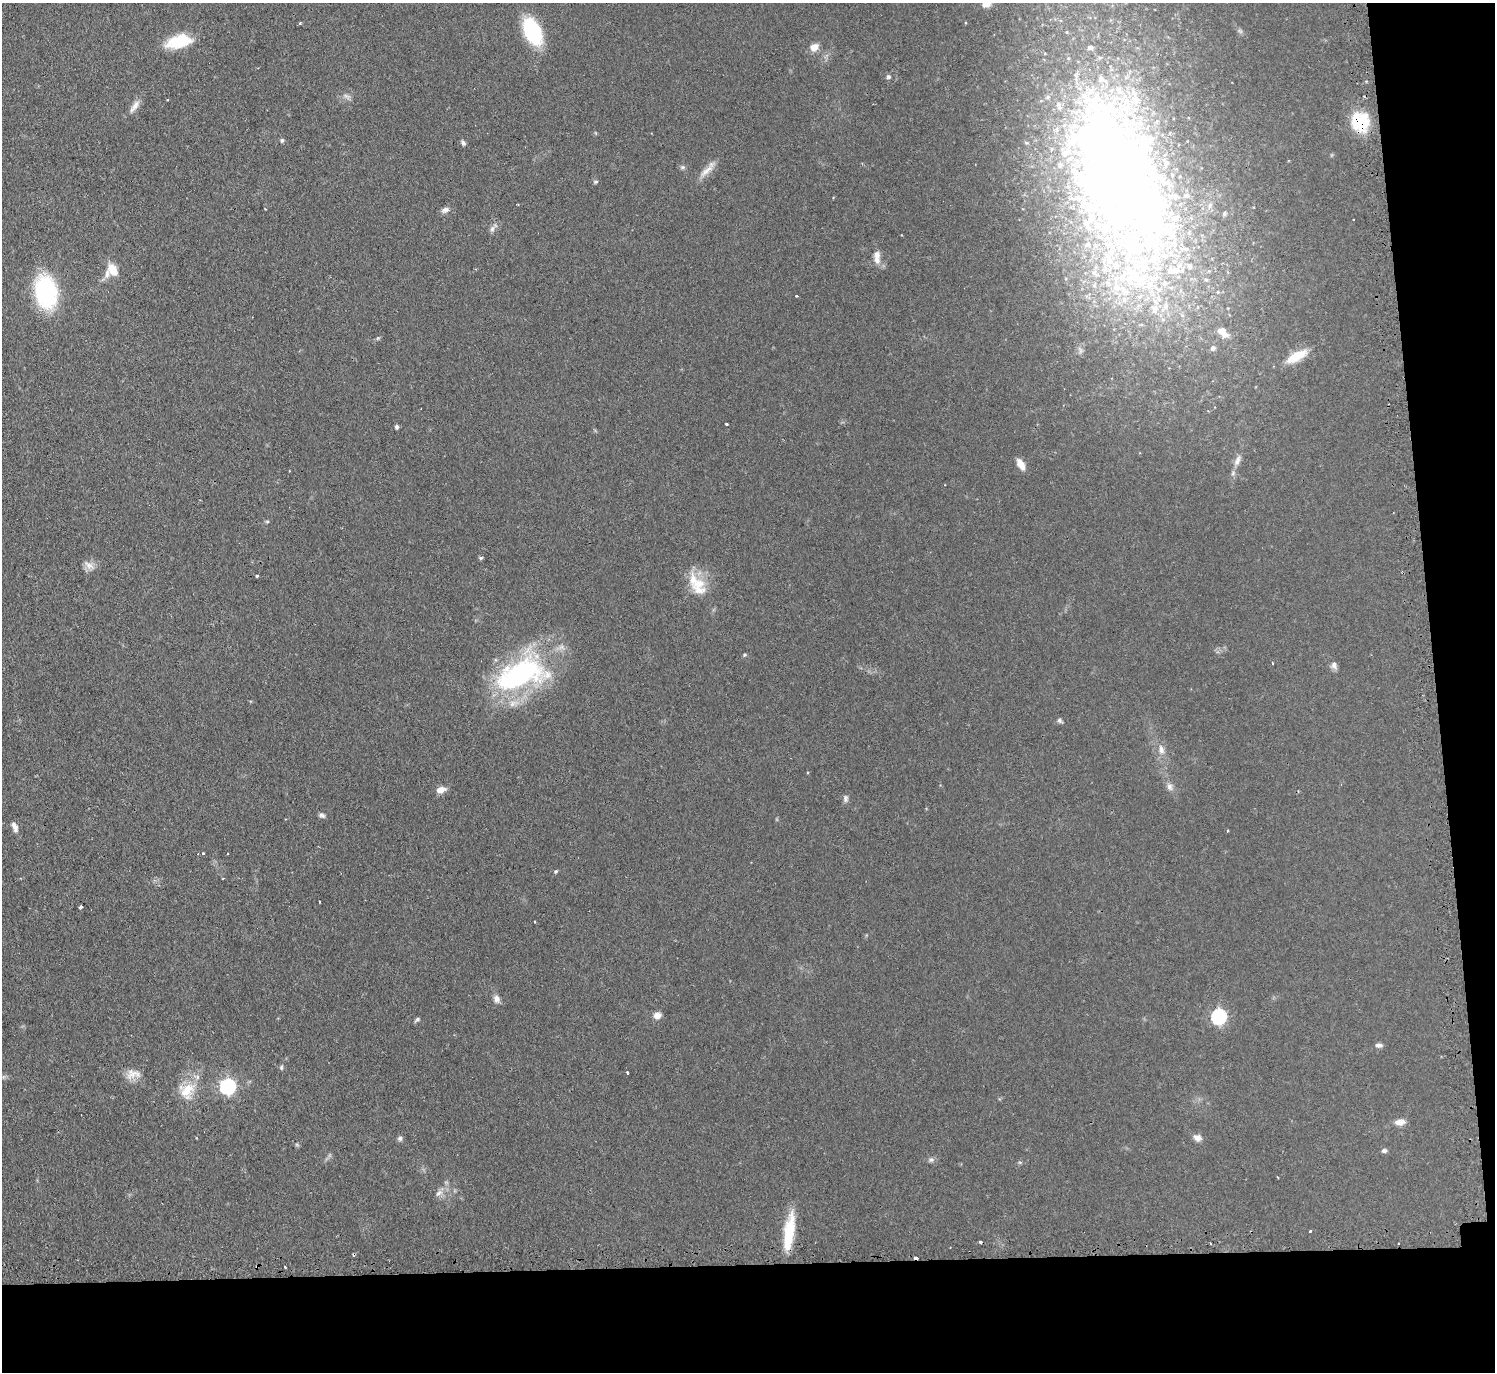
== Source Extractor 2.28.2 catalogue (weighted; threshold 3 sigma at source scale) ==
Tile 9 of 3 x 3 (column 3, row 3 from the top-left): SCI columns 3014-4506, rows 150-1519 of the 4533 x 4505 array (HDU 1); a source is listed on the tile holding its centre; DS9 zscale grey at full resolution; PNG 1497 x 1374 px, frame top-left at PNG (2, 3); no overlay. Shown black and unused: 12% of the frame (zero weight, under 2 of 3 exposures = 4% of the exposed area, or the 3 px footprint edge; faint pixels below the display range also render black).
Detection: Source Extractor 2.28.2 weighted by HDU 2 'WHT'; one run over the whole footprint, this tile lists its part. Background 0.0924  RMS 0.0061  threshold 0.0274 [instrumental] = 3 sigma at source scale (4.5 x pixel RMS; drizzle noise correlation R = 1.50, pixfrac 1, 0.05/0.05 arcsec/px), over >= 5 px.
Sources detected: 126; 10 inside a brighter object's white glare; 5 cosmic-ray / hot-pixel residue — not listed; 14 inside a brighter listed object's ellipse — not listed separately; the other 97 listed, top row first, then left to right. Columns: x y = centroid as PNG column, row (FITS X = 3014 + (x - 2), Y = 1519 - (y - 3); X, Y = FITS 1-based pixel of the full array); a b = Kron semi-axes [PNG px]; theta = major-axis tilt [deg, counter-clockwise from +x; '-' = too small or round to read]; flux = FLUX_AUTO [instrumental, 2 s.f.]
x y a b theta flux
986 4 9 7 15 5.5
300 23 4 3 - 0.74
532 31 21 12 -64 63
177 43 35 13 7 19
814 47 10 9 - 5
1090 47 8 7 - 2.6
888 77 5 5 - 1.4
1101 79 15 10 -46 7.1
1119 90 21 11 -53 14
347 96 12 5 -23 2.1
135 105 19 7 59 4.4
1059 106 15 7 -68 4.6
1360 121 22 20 -73 27
282 140 5 5 - 1.2
463 143 7 5 -55 1.6
1064 153 10 8 89 4.1
1166 163 8 6 -54 2
1060 165 5 4 - 1.3
682 167 7 5 19 1.2
707 171 27 7 41 6
1076 172 17 10 -24 6.6
1109 174 230 108 -87 730
595 182 7 5 6 0.94
1187 195 6 5 - 1.7
445 210 11 7 20 2.6
1224 214 5 5 - 0.87
1092 216 8 7 - 2.7
1175 218 11 9 27 5.5
492 229 10 6 59 2.2
1115 232 14 10 -62 9.2
1088 244 6 5 - 1.2
1107 256 10 9 - 5.5
877 257 19 8 -89 5.3
1115 265 9 9 - 6.2
1190 266 9 7 -65 2.7
112 270 16 12 -58 9
1133 275 23 18 64 34
1154 278 28 12 13 17
1206 279 6 6 - 1.4
46 292 27 18 -78 74
796 296 3 3 - 0.57
1124 300 9 8 - 3.9
1166 306 10 8 -78 4
1155 309 11 8 71 4.6
1182 315 6 5 - 1.3
1222 332 19 11 -44 8.3
378 338 6 4 44 0.82
1213 348 7 6 - 2.6
1297 356 28 10 29 13
726 424 3 3 - 1.1
397 427 5 4 - 1.7
1237 461 15 7 69 3.7
1021 464 13 7 -61 6.1
267 521 6 4 0 0.77
481 558 6 4 4 1
89 565 16 8 -25 3.9
257 576 4 3 - 1.3
699 584 31 20 -89 17
744 655 5 3 - 0.67
1272 663 3 2 - 0.55
1334 665 10 8 -81 2.7
521 674 72 35 19 110
1059 720 7 6 - 1.3
1161 750 15 8 -80 4.5
1169 787 11 7 -73 3
441 790 11 7 16 4.9
845 799 10 6 89 1.9
322 815 8 6 -25 1.7
15 827 14 7 -68 3.4
1228 831 3 3 - 0.91
203 853 3 3 - 0.96
227 853 3 2 - 0.99
556 871 5 4 - 0.98
81 907 3 3 - 1.4
535 922 3 2 - 0.43
496 999 9 7 -67 3.2
657 1015 9 7 12 4.1
1219 1016 7 7 - 120
417 1019 7 5 33 1.2
1379 1045 8 5 -5 2.1
281 1067 7 5 88 1
627 1072 3 3 - 1.5
133 1074 22 12 5 6.7
228 1086 7 7 - 140
187 1091 25 21 61 16
1400 1122 13 8 9 4.3
1197 1137 11 8 -19 3.3
400 1138 7 7 - 1.5
297 1145 6 4 -19 0.83
1384 1151 7 5 -1 1.5
931 1160 8 7 - 1.7
439 1193 12 7 41 3.2
1310 1231 3 3 - 1
789 1232 41 10 82 23
980 1242 3 3 - 0.9
1210 1243 3 2 - 0.64
1398 1244 3 3 - 1.6
Overlapping masked pixels (flux is a lower limit): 3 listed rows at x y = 1360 121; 1109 174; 1398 1244
Isophote crosses this tile's border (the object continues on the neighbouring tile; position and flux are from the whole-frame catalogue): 2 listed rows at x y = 986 4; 1109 174